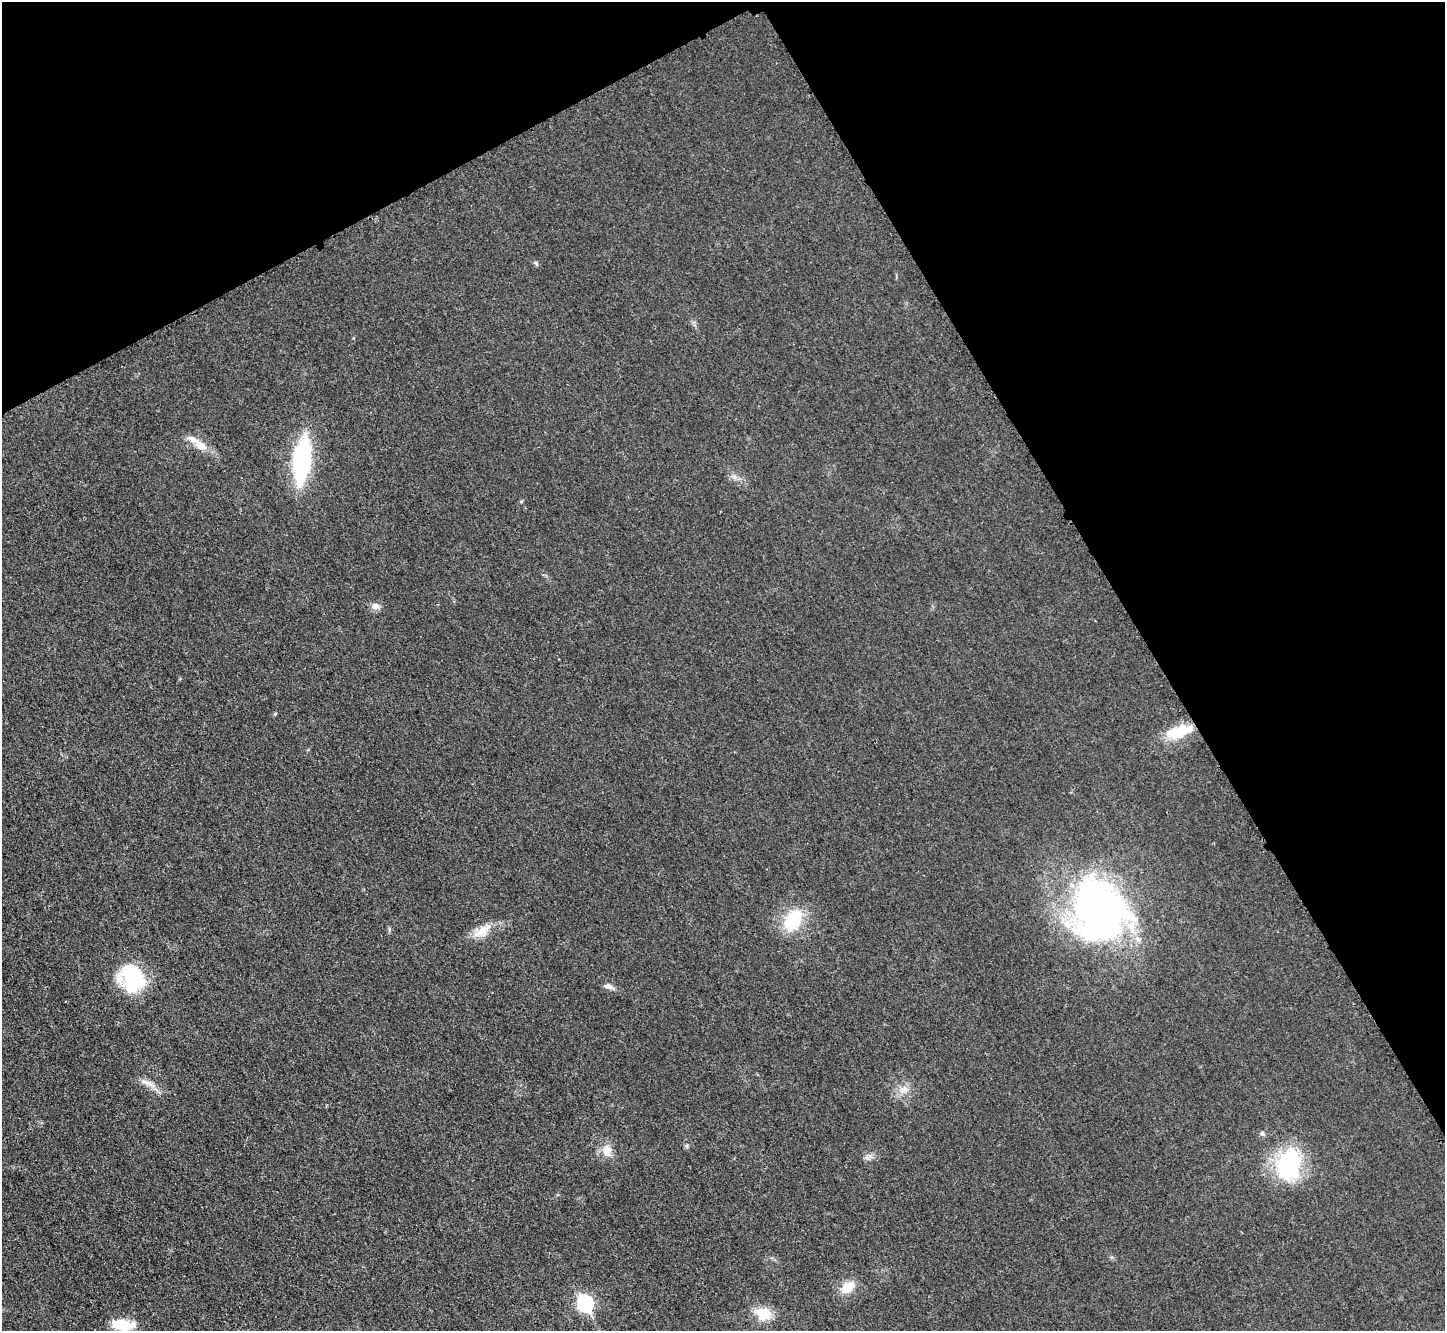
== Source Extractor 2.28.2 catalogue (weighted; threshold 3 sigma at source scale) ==
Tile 3 of 4 x 4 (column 3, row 1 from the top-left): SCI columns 2905-4347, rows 4294-5622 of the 5798 x 5788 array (HDU 1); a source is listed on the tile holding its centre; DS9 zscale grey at full resolution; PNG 1447 x 1333 px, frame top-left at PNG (2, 2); no overlay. Shown black and unused: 29% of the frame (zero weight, under 3 of 4 exposures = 1% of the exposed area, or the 3 px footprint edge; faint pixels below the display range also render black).
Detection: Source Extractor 2.28.2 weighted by HDU 2 'WHT'; one run over the whole footprint, this tile lists its part. Background 0.0298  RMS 0.0057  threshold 0.0259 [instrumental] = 3 sigma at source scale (4.5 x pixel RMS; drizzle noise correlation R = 1.50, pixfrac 1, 0.05/0.05 arcsec/px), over >= 5 px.
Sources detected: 22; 3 inside a brighter listed object's ellipse — not listed separately; the other 19 listed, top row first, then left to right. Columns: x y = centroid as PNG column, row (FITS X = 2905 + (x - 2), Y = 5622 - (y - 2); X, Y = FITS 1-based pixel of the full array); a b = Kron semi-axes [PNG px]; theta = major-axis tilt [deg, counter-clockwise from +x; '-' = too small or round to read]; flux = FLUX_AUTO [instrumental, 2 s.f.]
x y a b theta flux
202 446 16 10 -28 5.7
302 460 35 14 85 79
376 606 11 8 8 2.9
275 714 4 4 - 0.64
1179 732 28 12 18 17
1099 910 71 55 -80 210
793 920 23 16 57 25
483 931 27 11 37 8.3
132 977 30 24 -67 38
608 986 11 7 -7 2.6
144 1082 10 4 -13 2.1
904 1090 12 6 36 3.1
1262 1134 6 5 - 1.1
607 1151 17 11 -85 6.3
1289 1164 31 24 84 54
847 1287 13 10 42 10
585 1303 9 7 -58 91
763 1313 18 13 -21 13
123 1325 26 13 -7 13
Unlisted compact peaks at least as high as the median listed source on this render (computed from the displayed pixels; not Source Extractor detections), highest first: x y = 870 1156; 536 263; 687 1146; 521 502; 353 338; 389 929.